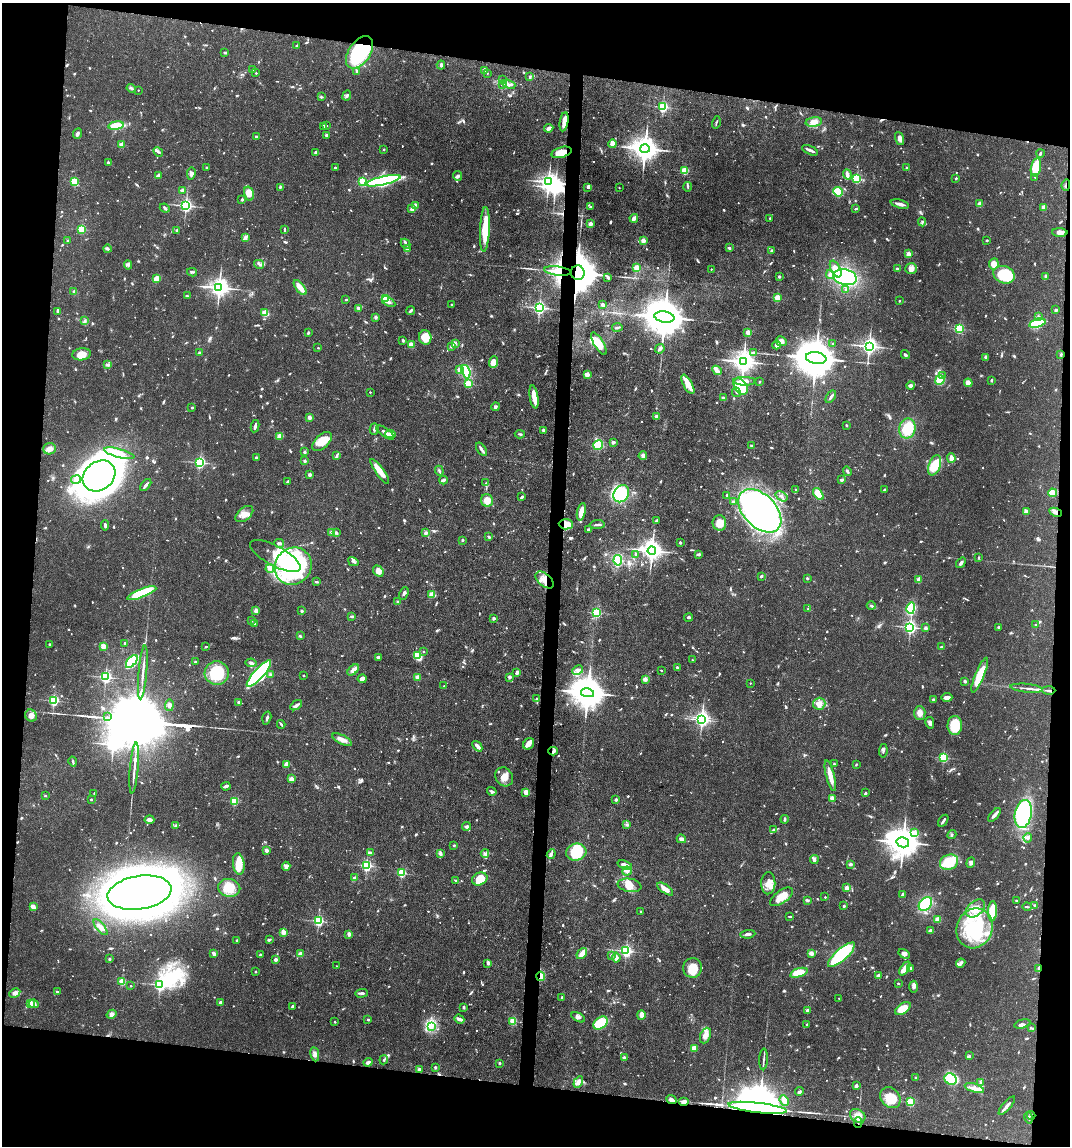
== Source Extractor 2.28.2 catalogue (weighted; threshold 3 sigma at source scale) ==
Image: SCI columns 109-4379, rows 1-4575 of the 4598 x 4575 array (HDU 1 of 3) = the unmasked area's bounding box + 8 px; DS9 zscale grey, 4 x 4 block average (1 PNG px = mean of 4 x 4 image px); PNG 1072 x 1148 px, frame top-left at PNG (2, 3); each listed source drawn as its Kron ellipse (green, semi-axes under 4 px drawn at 4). Shown black and unused: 17% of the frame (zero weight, under 3 of 4 exposures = <1% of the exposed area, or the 3 px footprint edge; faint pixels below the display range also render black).
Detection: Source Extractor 2.28.2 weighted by HDU 2 'WHT'. Background 0.0632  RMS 0.0038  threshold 0.0171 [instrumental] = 3 sigma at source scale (4.5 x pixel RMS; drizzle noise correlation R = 1.50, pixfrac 1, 0.05/0.05 arcsec/px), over >= 5 px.
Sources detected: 1386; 14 too faint to see at this stretch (4 x 4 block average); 16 inside a brighter object's white glare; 8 cosmic-ray / hot-pixel residue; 5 long thin detections or spike segments (spike, bleed or trail) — neither listed nor drawn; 30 coinciding with a brighter row at this scale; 68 inside a brighter listed object's ellipse — not listed separately; of the other 1245, all 500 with FLUX_AUTO >= 2.77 (the completeness limit of this list) listed and drawn (745 fainter detections not listed), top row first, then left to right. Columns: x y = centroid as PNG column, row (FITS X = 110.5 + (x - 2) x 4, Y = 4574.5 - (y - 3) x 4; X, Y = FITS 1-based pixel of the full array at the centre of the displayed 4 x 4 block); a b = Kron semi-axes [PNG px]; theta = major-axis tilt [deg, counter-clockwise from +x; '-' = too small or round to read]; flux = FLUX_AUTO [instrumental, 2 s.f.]
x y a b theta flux
297 46 2 2 - 4.3
360 52 18 10 55 240
225 53 2 2 - 4.1
441 65 4 3 - 4.4
253 70 2 2 - 4.4
356 71 2 2 - 6.9
485 71 2 2 - 21
256 73 2 2 - 3.7
487 73 2 2 - 2.8
530 77 4 3 - 3.7
503 80 3 2 - 3.2
502 84 3 3 - 4.7
509 84 7 3 -20 6.7
131 88 4 3 - 4.2
138 90 2 2 - 2.8
347 95 5 4 - 5.6
321 97 4 3 - 3.7
663 107 2 2 - 300
564 122 9 4 81 20
716 122 6 2 77 2.9
814 122 8 5 7 18
116 126 8 3 8 72
324 126 3 3 - 3
327 126 2 2 - 3
549 128 5 2 - 12
77 134 5 3 - 5.5
326 135 2 2 - 15
256 137 3 3 - 3.8
900 139 7 4 -70 9.7
612 144 4 3 - 16
121 145 2 2 - 59
384 149 2 2 - 7.3
645 149 5 4 - 3500
810 150 8 2 -24 8.5
158 152 5 3 - 4.3
562 152 10 5 16 34
316 153 3 3 - 10
1040 153 4 2 - 3.1
108 162 2 2 - 11
206 167 2 2 - 5.9
1036 167 9 5 78 77
335 168 2 2 - 8.6
906 168 2 2 - 4.9
685 171 2 2 - 140
191 173 6 4 80 7.5
847 174 5 3 - 10
158 176 3 2 - 5.9
457 176 5 4 - 5.5
1035 177 2 2 - 2.8
857 178 2 2 - 280
956 178 2 2 - 7
75 181 2 2 - 130
362 181 2 2 - 120
383 181 18 4 13 360
548 182 3 3 - 1300
1066 185 6 2 83 3.2
280 187 4 2 - 3.6
588 187 3 2 - 6
688 187 5 2 - 2.9
619 188 2 2 - 2.9
182 190 3 3 - 4.7
838 192 5 4 - 70
249 194 7 5 -76 23
242 199 2 2 - 12
900 204 9 2 -15 13
980 204 2 2 - 48
415 205 3 3 - 3.5
186 206 2 2 - 660
590 207 3 2 - 3.6
1044 207 2 2 - 39
165 208 5 3 - 3.8
412 209 2 2 - 31
855 209 2 2 - 3
634 218 4 2 - 18
770 218 2 2 - 3.3
922 222 4 2 - 3.4
590 224 2 2 - 45
82 229 2 2 - 170
284 229 4 2 - 2.8
485 229 22 5 87 67
177 230 2 2 - 13
1060 232 7 3 -2 12
245 237 4 2 - 3.7
987 240 2 2 - 3
68 241 2 2 - 13
643 241 2 2 - 46
405 244 5 2 - 4.4
408 248 4 4 - 4.7
729 248 3 2 - 6.1
107 249 4 3 - 4.5
772 250 4 2 - 3
908 254 2 2 - 54
259 264 5 2 - 4.5
994 264 6 4 81 20
128 265 4 2 - 4.4
637 268 2 2 - 93
711 269 2 2 - 3.4
836 269 9 4 -63 26
897 269 4 2 - 3.8
911 269 6 5 - 13
558 271 13 4 -7 38
192 272 5 2 - 4.1
578 273 7 7 - 10000
830 274 4 4 - 7.1
1004 275 11 8 -20 110
1045 276 3 2 - 5
608 277 3 2 - 8.1
779 277 2 2 - 12
845 277 12 8 -14 270
157 279 3 3 - 32
219 288 4 3 - 1700
300 288 9 3 -52 32
846 289 2 2 - 3
74 291 3 3 - 3.9
187 296 4 2 - 3.2
385 298 2 2 - 180
778 298 2 2 - 90
346 300 2 2 - 3.6
899 301 2 2 - 5.7
388 302 7 3 -31 11
452 305 3 2 - 3.4
603 305 4 3 - 6.2
358 308 3 3 - 4.7
539 308 2 2 - 650
411 310 4 2 - 5.7
1056 310 4 3 - 3.4
58 311 3 2 - 9.3
265 313 2 2 - 110
376 317 4 3 - 4
664 317 10 5 -9 12000
1038 317 2 2 - 5.4
85 321 3 2 - 3.4
1037 323 8 3 17 100
617 327 5 2 - 4.7
959 329 2 2 - 240
748 332 2 2 - 48
308 333 3 2 - 2.8
425 337 7 6 - 42
403 340 3 2 - 3.1
781 341 5 5 - 9.9
599 343 13 4 -59 31
411 344 2 2 - 50
455 344 3 2 - 2.8
833 344 2 2 - 4
776 345 4 3 - 8.1
451 346 2 2 - 9
869 346 3 3 - 1200
318 348 2 2 - 4.7
660 349 5 3 - 7.5
199 353 3 2 - 4.5
754 353 3 3 - 8.6
82 354 9 6 9 22
905 354 4 2 - 4.2
1061 354 3 2 - 2.9
986 357 4 3 - 7.3
816 358 10 5 -9 13000
493 362 6 4 87 21
743 362 4 3 - 2400
108 365 4 3 - 4.1
460 370 2 2 - 57
717 370 5 3 - 12
466 372 7 4 -72 83
587 375 2 2 - 62
942 375 3 3 - 4
940 380 5 4 - 40
991 380 2 2 - 3.5
744 381 11 3 -1 16
760 382 2 2 - 4.7
968 383 4 4 - 16
468 384 2 2 - 140
688 384 10 4 -61 26
911 385 4 3 - 6.7
741 387 9 6 -56 71
370 392 2 2 - 3.4
736 392 5 2 - 3.6
534 397 12 3 -81 38
831 397 7 3 55 5.5
723 398 3 2 - 4.8
495 407 4 3 - 5
192 408 2 2 - 5.7
310 417 2 2 - 34
657 417 2 2 - 28
846 425 2 2 - 2.8
255 426 6 2 80 6.2
374 429 6 3 74 5
907 429 10 8 78 69
543 430 3 3 - 3.3
385 433 11 2 -37 12
390 434 5 3 - 16
520 434 5 2 - 4.2
279 436 2 2 - 45
322 441 12 6 44 41
613 442 4 3 - 4.1
598 445 5 4 - 95
751 446 2 2 - 3.5
49 449 6 5 - 13
481 449 7 3 -54 8
305 452 2 2 - 12
119 453 15 4 -15 25
337 455 4 2 - 3.9
643 456 4 2 - 15
256 458 3 3 - 3.9
951 458 5 3 - 16
305 461 2 2 - 16
200 462 2 2 - 430
935 465 11 5 70 65
380 471 15 4 -55 34
439 471 5 2 - 4.6
847 471 5 2 - 4.3
310 474 2 2 - 28
99 476 17 14 37 2300
76 480 5 3 - 7.4
443 480 4 3 - 5.2
841 480 4 2 - 4.1
288 481 4 2 - 3.3
486 483 2 2 - 3.1
146 485 7 2 49 7.9
796 489 2 2 - 4.7
884 490 2 2 - 6.4
1052 493 4 3 - 35
621 494 9 7 57 130
818 494 7 4 -52 63
727 495 3 2 - 4.2
781 496 6 3 -34 6.7
522 497 4 2 - 6.1
487 500 6 6 - 28
733 502 3 2 - 2.9
760 511 26 16 -46 1000
581 512 9 3 77 31
1026 512 4 3 - 14
1056 512 6 3 -23 9.6
244 514 10 6 40 19
657 520 3 2 - 4.1
719 523 8 7 - 22
566 524 7 5 -3 36
597 524 7 2 3 5
105 525 5 2 - 5.7
588 530 2 2 - 4.3
332 532 4 2 - 4
336 532 4 2 - 4.2
426 533 4 3 - 5.4
489 537 2 2 - 4.6
462 540 2 2 - 9
680 542 2 2 - 12
279 543 5 2 - 6.4
652 551 4 3 - 1800
635 554 2 2 - 7.4
699 554 4 2 - 5.8
275 556 28 10 -28 62
978 558 3 2 - 2.9
618 560 5 3 - 150
353 562 5 2 - 3.5
961 563 5 3 - 5.9
293 566 19 18 - 500
270 569 4 4 - 7.3
378 571 6 4 -49 17
761 576 3 2 - 3.5
807 578 2 2 - 3.8
544 580 11 6 -40 26
919 580 2 2 - 53
316 582 3 2 - 3.3
142 593 15 4 21 140
404 593 6 2 64 4.8
431 594 2 2 - 69
398 602 3 3 - 2.8
871 606 4 2 - 3
911 608 5 4 - 190
808 609 2 2 - 8.4
256 611 4 3 - 12
302 611 3 2 - 3.7
597 613 2 2 - 260
352 616 4 2 - 4.5
493 618 2 2 - 21
688 618 4 2 - 3.1
251 620 2 2 - 11
255 623 4 2 - 3.8
1036 625 2 2 - 5.2
910 627 3 2 - 610
999 627 2 2 - 4
926 628 2 2 - 7.7
300 636 4 2 - 3
124 643 2 2 - 6.5
49 644 2 2 - 10
104 646 2 2 - 93
206 647 2 2 - 3.2
941 647 3 2 - 4.9
423 651 2 2 - 4.9
418 656 4 3 - 93
378 657 3 3 - 8.1
692 660 2 2 - 4.5
132 661 7 4 50 130
195 662 2 2 - 6.7
251 663 5 3 - 4.9
677 668 4 3 - 3.8
353 670 7 4 42 14
578 670 6 4 26 8.1
661 670 2 2 - 3.1
143 672 27 2 85 16
217 673 12 11 - 98
517 673 4 3 - 6.2
259 674 17 5 48 390
270 675 3 2 - 2.9
980 675 19 4 68 54
304 676 2 2 - 4.6
105 677 2 2 - 510
417 677 2 2 - 39
509 677 2 2 - 28
362 679 4 3 - 15
645 679 2 2 - 45
965 681 2 2 - 16
750 683 2 2 - 2.9
444 686 2 2 - 4.4
1026 688 16 2 -6 9.1
1049 690 6 2 -2 6.1
587 693 7 4 -10 6100
947 697 5 3 - 11
536 699 3 3 - 2.8
933 700 2 2 - 22
54 701 2 2 - 340
239 702 2 2 - 14
819 704 6 6 - 13
169 705 6 3 82 5.9
296 705 6 2 33 11
920 713 7 5 -88 14
31 716 6 5 - 16
107 717 2 2 - 7.3
267 718 7 2 75 5.6
702 720 2 2 - 640
930 723 5 3 - 7.9
281 724 4 2 - 4.1
955 725 9 7 -88 71
342 740 11 4 -27 16
529 744 6 5 - 15
477 746 6 3 -50 11
553 751 4 2 - 4.5
883 751 7 2 82 4.8
943 758 2 2 - 260
73 762 5 2 - 3.4
286 764 3 3 - 11
834 764 2 2 - 5.2
856 765 3 2 - 2.9
134 768 25 2 85 17
830 776 16 3 -76 28
504 777 10 8 -56 22
291 779 2 2 - 60
226 786 5 2 - 7.3
492 791 5 3 - 5.2
526 792 2 2 - 77
94 793 2 2 - 3.5
866 793 3 3 - 3.2
45 796 2 2 - 5.5
832 798 2 2 - 51
91 799 2 2 - 6.5
616 799 2 2 - 20
234 801 2 2 - 190
1023 814 14 8 79 200
994 815 8 2 49 11
785 819 4 2 - 3.8
149 820 5 4 - 8.8
943 821 6 2 56 7.1
627 824 4 2 - 3.3
176 825 3 2 - 4
467 826 4 3 - 6
774 830 4 3 - 3.4
914 833 2 2 - 95
952 835 4 2 - 2.8
1028 838 4 3 - 5.8
681 839 5 4 - 6.2
903 842 6 5 - 5200
454 845 2 2 - 8.9
266 850 2 2 - 27
576 852 10 8 14 72
371 853 3 2 - 4.3
440 853 4 3 - 6.2
485 853 4 3 - 5.8
551 854 5 3 - 5.2
814 860 5 2 - 7.4
949 862 9 7 21 80
971 863 5 3 - 5.8
239 864 11 6 -83 43
851 864 4 3 - 3.6
366 865 2 2 - 420
625 865 8 4 -19 18
286 866 4 3 - 5.6
627 871 5 4 - 10
401 873 2 2 - 200
354 878 4 2 - 2.8
480 879 8 6 21 48
456 881 4 2 - 5.4
768 883 11 7 88 26
630 885 12 6 -9 24
229 888 11 9 -11 47
846 888 2 2 - 40
665 889 9 3 -36 21
139 893 32 16 9 3700
902 894 4 3 - 3.8
781 897 13 6 35 34
825 897 2 2 - 4.1
807 900 4 3 - 3.4
1017 900 2 2 - 4.1
925 904 8 5 49 99
1035 905 2 2 - 3.8
844 906 2 2 - 11
33 907 3 2 - 18
1027 907 4 2 - 2.9
975 908 11 7 42 30
640 911 2 2 - 4.8
992 911 10 4 88 66
790 916 4 2 - 2.8
938 919 2 2 - 76
318 921 2 2 - 350
100 927 10 3 -51 12
974 928 20 17 66 150
930 931 3 3 - 9.6
283 932 2 2 - 59
349 934 2 2 - 35
748 934 7 2 5 6.5
237 940 3 2 - 3.7
269 940 3 2 - 5.4
626 951 2 2 - 520
214 953 4 2 - 7.6
811 953 4 3 - 8.7
300 954 2 2 - 17
582 954 6 4 49 16
904 954 6 4 -33 9.9
260 955 3 2 - 4.3
611 955 2 2 - 6.9
841 955 17 6 42 140
616 958 5 3 - 16
109 959 2 2 - 12
276 960 3 2 - 8.9
488 963 4 3 - 4.7
961 963 5 3 - 5
336 966 2 2 - 3
692 968 10 9 - 43
910 968 3 3 - 5.3
1038 968 4 2 - 3.7
905 969 8 3 56 27
256 972 2 2 - 6.5
799 973 9 4 18 39
540 976 5 3 - 17
878 976 2 2 - 30
122 982 2 2 - 120
898 983 2 2 - 3.2
160 985 3 2 - 620
131 986 2 2 - 3.1
913 987 6 3 -89 6.5
57 992 2 2 - 5.7
15 993 6 4 27 11
362 993 6 3 2 5.2
562 998 3 2 - 3
839 998 2 2 - 2.9
220 1002 2 2 - 21
31 1003 4 3 - 17
34 1004 5 4 - 8.1
292 1006 3 2 - 4.2
464 1007 3 2 - 3.4
903 1008 9 5 34 42
807 1010 2 2 - 18
112 1014 5 4 - 11
641 1015 4 3 - 11
578 1017 7 4 -29 7.6
368 1019 2 2 - 8.4
459 1019 5 2 - 13
513 1021 2 2 - 140
335 1022 2 2 - 5
601 1023 8 5 37 95
807 1024 2 2 - 4
1022 1024 8 3 15 8.4
432 1026 3 2 - 2.8
1031 1028 4 2 - 2.9
705 1036 8 5 68 16
694 1048 2 2 - 69
315 1054 7 3 -80 9.4
969 1056 4 3 - 3.4
624 1058 3 3 - 7.2
764 1059 11 2 87 6.1
384 1060 5 2 - 3
368 1062 4 2 - 8.1
499 1063 2 2 - 9.9
435 1067 3 3 - 3.6
419 1069 2 2 - 17
915 1078 2 2 - 6.9
950 1079 6 5 - 80
578 1082 6 3 59 10
981 1083 3 2 - 3.4
856 1086 3 2 - 12
974 1088 10 4 -17 19
799 1091 4 3 - 4.3
890 1098 11 9 -50 48
671 1100 6 4 -24 7.1
784 1100 5 3 - 16
684 1102 5 3 - 11
910 1102 2 2 - 190
1007 1106 11 2 50 11
758 1108 29 5 -7 39000
1031 1115 4 2 - 5
858 1116 8 6 -30 17
1028 1118 6 3 -74 5.7
858 1122 5 2 - 4
Overlapping masked pixels (flux is a lower limit): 16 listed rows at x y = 360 52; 562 152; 1066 185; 558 271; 578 273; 1056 512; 566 524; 544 580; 1049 690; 1038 968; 540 976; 671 1100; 684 1102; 758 1108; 1031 1115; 858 1122
Diffuse or blended objects may show on this block-average render without a row.